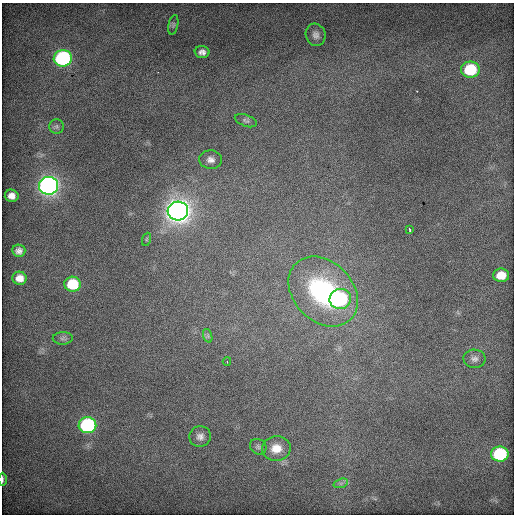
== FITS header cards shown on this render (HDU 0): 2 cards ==
NAXIS1  =                  512 / Axis length
NAXIS2  =                  512 / Axis length

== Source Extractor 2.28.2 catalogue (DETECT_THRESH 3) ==
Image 512 x 512 px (HDU 0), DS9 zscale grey, 1 PNG px = 1 image px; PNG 516 x 516 px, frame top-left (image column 1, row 512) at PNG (2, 3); each listed source drawn as its Kron ellipse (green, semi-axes under 4 px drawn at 4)
Background 651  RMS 4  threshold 12.1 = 3 sigma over >= 5 px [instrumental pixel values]
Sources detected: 30; all 30 listed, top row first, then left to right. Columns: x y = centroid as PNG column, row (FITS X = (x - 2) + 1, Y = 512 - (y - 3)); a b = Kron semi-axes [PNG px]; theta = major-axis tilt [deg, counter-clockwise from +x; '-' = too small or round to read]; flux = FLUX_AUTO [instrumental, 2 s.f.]
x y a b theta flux
173 25 10 4 79 560
316 35 11 10 - 1500
202 52 7 6 - 1200
63 58 9 8 - 57000
470 70 9 8 - 18000
246 121 11 5 -21 730
56 126 7 7 - 750
211 160 11 9 -6 1600
49 186 9 9 - 160000
12 196 7 6 - 1700
178 211 10 9 - 300000
409 229 4 2 - 320
147 239 7 4 71 390
19 251 6 6 - 1200
501 275 8 6 -1 4400
20 278 7 6 - 2400
73 284 8 7 - 14000
323 291 39 30 -46 43000
340 299 10 10 - 30000
208 336 7 4 -72 550
63 338 10 6 3 810
474 359 11 9 -2 1400
227 361 4 4 - 270
87 425 9 8 - 52000
200 437 11 10 - 1600
258 447 8 7 - 810
276 449 14 12 3 4500
500 454 9 7 -1 28000
2 479 7 2 90 460
341 483 7 4 18 730
At the frame edge (FLAGS 8, measured only in part): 1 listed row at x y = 2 479